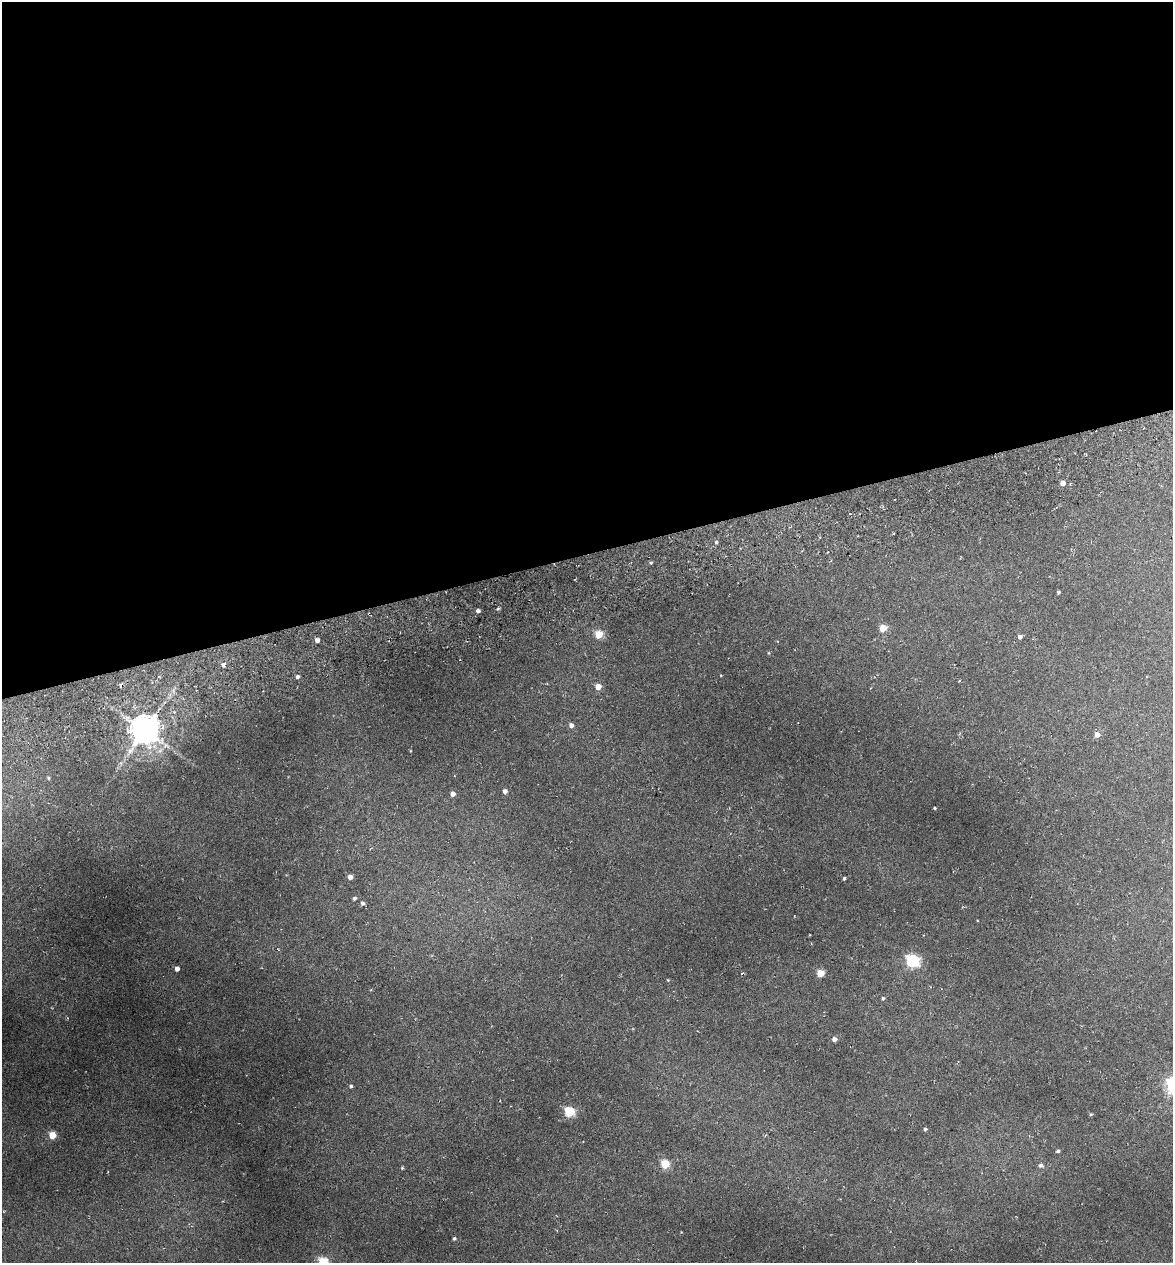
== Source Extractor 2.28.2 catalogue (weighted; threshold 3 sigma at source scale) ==
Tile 2 of 4 x 4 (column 2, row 1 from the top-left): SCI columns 1315-2485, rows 3858-5118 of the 4922 x 5194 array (HDU 1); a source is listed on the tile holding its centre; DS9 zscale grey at full resolution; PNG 1175 x 1265 px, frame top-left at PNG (2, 2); no overlay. Shown black and unused: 44% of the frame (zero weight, under 3 of 6 exposures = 5% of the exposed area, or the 3 px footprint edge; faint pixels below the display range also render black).
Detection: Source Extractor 2.28.2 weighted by HDU 2 'WHT'; one run over the whole footprint, this tile lists its part. Background 0.045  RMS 0.0048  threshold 0.0197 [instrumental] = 3 sigma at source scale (4.09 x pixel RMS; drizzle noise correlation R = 1.36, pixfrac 0.8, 0.0396/0.0396 arcsec/px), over >= 5 px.
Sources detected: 42; all 42 listed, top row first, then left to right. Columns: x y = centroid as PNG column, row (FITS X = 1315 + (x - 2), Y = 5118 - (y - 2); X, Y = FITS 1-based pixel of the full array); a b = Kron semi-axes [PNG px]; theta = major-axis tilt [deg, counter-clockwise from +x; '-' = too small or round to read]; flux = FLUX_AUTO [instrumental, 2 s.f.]
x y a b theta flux
1063 483 5 4 - 3
716 542 4 4 - 0.69
651 563 5 3 - 0.54
1058 592 3 3 - 0.68
498 609 5 3 - 0.58
478 611 4 4 - 1.5
883 628 5 5 - 8.9
599 634 5 5 - 14
1020 637 5 4 - 1.6
317 640 4 4 - 2
769 653 5 3 - 0.39
223 665 5 4 - 1.3
297 676 4 4 - 1.1
598 686 5 4 - 4.9
571 725 5 5 - 1.8
145 730 9 8 - 980
1097 735 5 5 - 3.1
48 778 5 4 - 0.56
505 791 4 4 - 1.8
453 794 5 4 - 2.2
935 808 3 2 - 0.44
350 877 4 4 - 2.8
844 878 4 3 - 0.68
354 898 5 4 - 0.98
362 903 5 5 - 1.3
913 961 6 6 - 69
177 969 4 4 - 2.4
820 973 5 5 - 11
668 980 4 3 - 0.36
883 998 5 4 - 0.77
834 1039 5 4 - 2.1
351 1086 5 4 - 0.76
569 1112 5 5 - 32
1091 1114 5 4 - 0.54
925 1129 4 4 - 0.67
52 1135 5 5 - 11
1058 1151 5 3 - 0.73
665 1164 5 5 - 21
1041 1165 7 6 - 1.2
402 1168 5 4 - 0.52
454 1238 4 3 - 0.7
323 1262 5 5 - 26
Isophote crosses this tile's border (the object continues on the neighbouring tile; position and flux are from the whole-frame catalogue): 1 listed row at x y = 323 1262